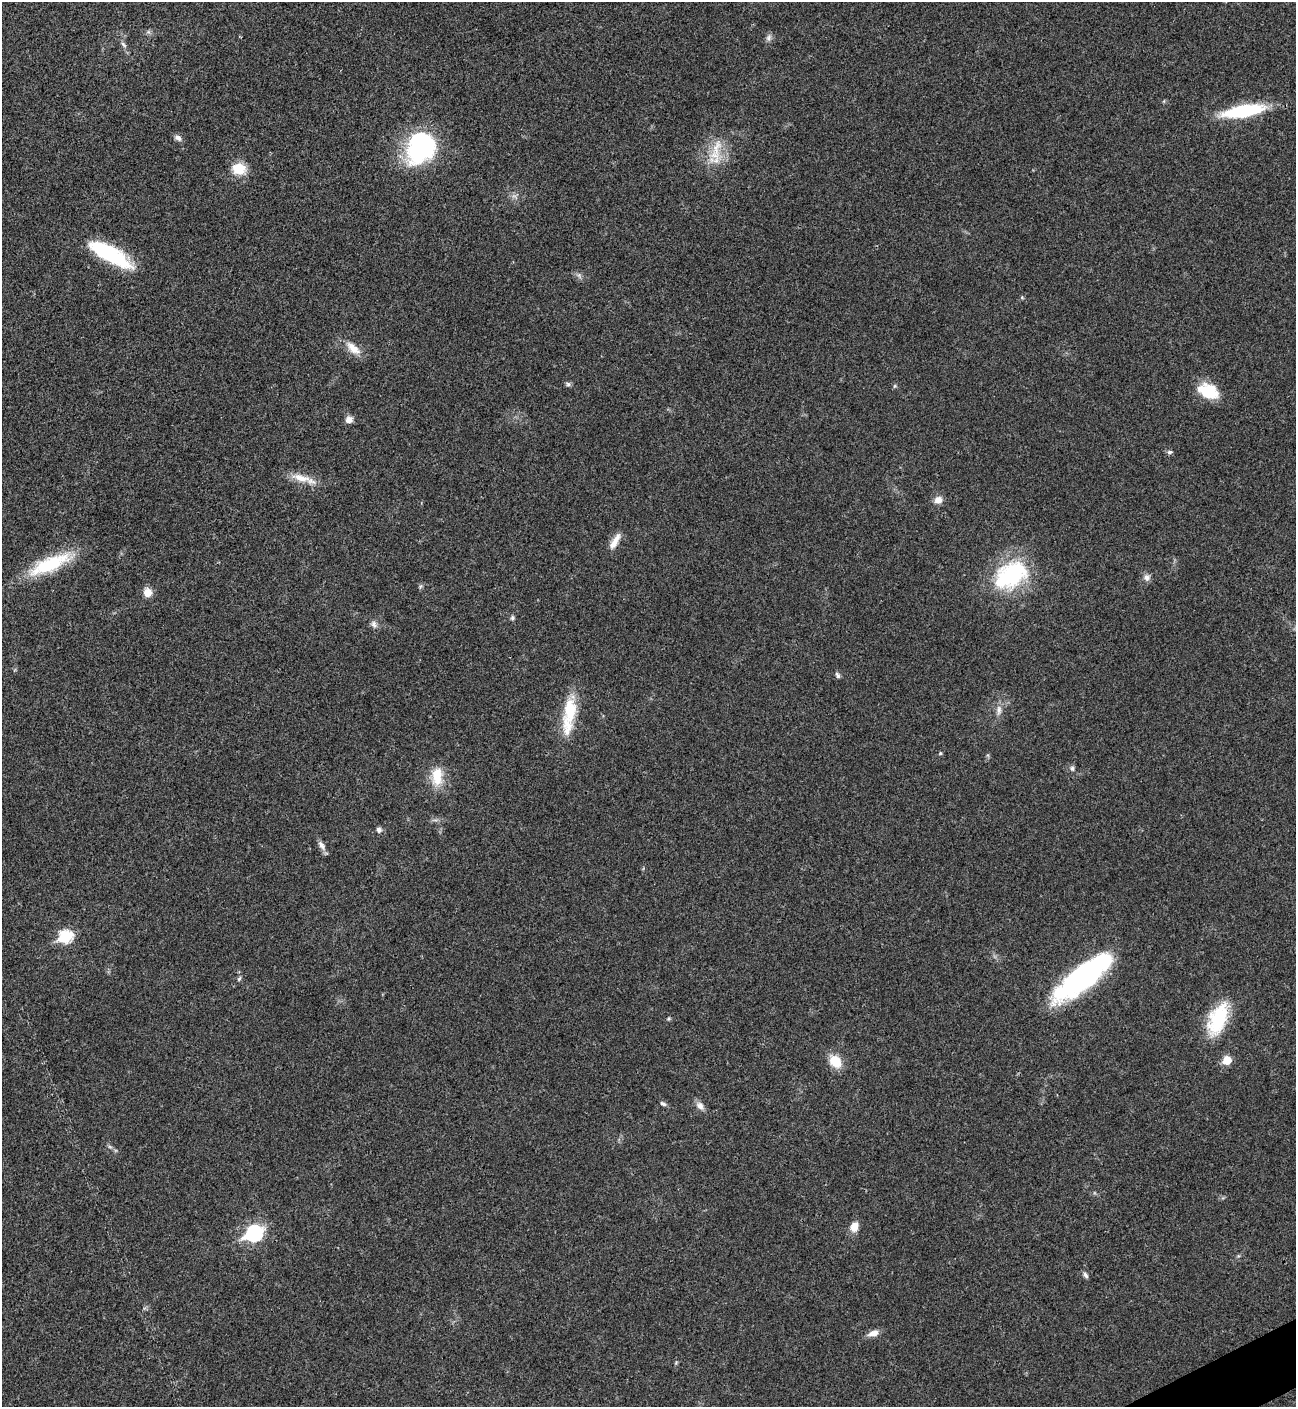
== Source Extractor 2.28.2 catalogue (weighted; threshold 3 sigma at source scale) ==
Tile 6 of 4 x 4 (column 2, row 2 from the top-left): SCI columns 1582-2875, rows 2815-4219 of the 5619 x 5631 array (HDU 1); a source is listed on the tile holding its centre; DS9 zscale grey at full resolution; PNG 1298 x 1409 px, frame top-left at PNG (2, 2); no overlay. Shown black and unused: <1% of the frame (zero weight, under 3 of 4 exposures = <1% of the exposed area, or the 3 px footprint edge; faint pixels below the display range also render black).
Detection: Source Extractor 2.28.2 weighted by HDU 2 'WHT'; one run over the whole footprint, this tile lists its part. Background 0.0201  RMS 0.0039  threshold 0.0176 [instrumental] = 3 sigma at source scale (4.5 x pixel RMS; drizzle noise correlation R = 1.50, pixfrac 1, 0.05/0.05 arcsec/px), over >= 5 px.
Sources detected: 52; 2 too faint to see at this stretch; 2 inside a brighter object's white glare — not listed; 1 inside a brighter listed object's ellipse — not listed separately; the other 47 listed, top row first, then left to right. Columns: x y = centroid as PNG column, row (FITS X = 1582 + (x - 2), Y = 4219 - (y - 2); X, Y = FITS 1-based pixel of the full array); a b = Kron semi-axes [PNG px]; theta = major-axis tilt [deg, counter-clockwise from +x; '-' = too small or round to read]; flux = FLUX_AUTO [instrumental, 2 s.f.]
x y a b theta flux
768 38 10 7 69 1.4
123 44 10 4 -45 1
1243 111 46 12 10 29
178 138 10 7 -28 1.6
421 147 44 27 54 44
716 147 43 11 67 8.8
239 169 18 15 -15 7.5
110 254 48 15 -29 32
1022 297 5 5 - 0.49
353 348 23 11 -41 5.3
568 384 7 6 - 0.86
895 386 5 5 - 0.58
1208 391 24 15 -22 13
349 420 9 7 29 2.4
1169 452 7 6 - 0.86
301 478 32 10 -15 6.3
938 500 9 8 - 3
615 541 23 8 59 4
50 564 49 15 24 25
1011 575 41 27 33 40
1147 577 10 8 63 1.9
420 586 7 5 69 0.72
148 592 10 9 - 3.6
512 618 6 6 - 0.83
374 624 11 8 -64 1.7
837 675 9 5 -59 0.92
570 710 38 17 88 15
999 710 15 7 87 2.4
940 753 5 4 - 0.48
1072 768 7 6 - 1
437 776 25 14 89 9.4
379 830 7 6 - 1.3
322 845 15 7 -54 1.9
65 936 7 6 - 42
1082 977 61 22 38 84
239 979 7 4 62 0.71
669 1018 6 3 71 0.48
1218 1019 38 18 67 22
1227 1060 6 5 - 10
835 1061 17 13 -49 7.1
663 1104 9 6 -25 0.98
700 1106 13 9 -54 2.3
110 1147 7 4 -19 0.68
854 1227 11 8 64 4.5
254 1233 9 7 29 81
1085 1275 9 5 -53 1
873 1333 14 7 17 3